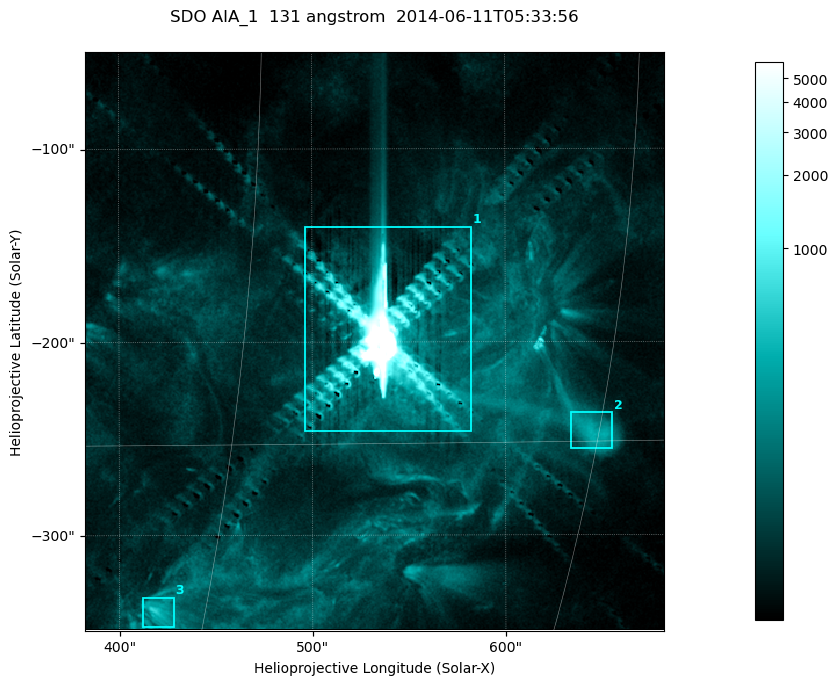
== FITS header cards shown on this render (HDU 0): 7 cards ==
TELESCOP= 'SDO     '           /
INSTRUME= 'AIA_1   '           /
WAVELNTH=                  131 /
WAVEUNIT= 'angstrom'           /
DATE-OBS= '2014-06-11T05:33:56.62' /
CTYPE1  = 'HPLN-TAN'           /
CTYPE2  = 'HPLT-TAN'           /

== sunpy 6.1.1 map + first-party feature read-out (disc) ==
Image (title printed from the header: SDO AIA_1  131 angstrom  2014-06-11T05:33:56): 499 x 499 px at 0.601 arcsec/px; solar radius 945 arcsec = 1573 px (partial field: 3.2% of the solar disc is inside the frame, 100% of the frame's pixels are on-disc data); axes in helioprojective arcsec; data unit not stated in the header (colour bar unlabelled)
Orientation: roll -0.139 deg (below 1 deg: not rotated)
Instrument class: DISC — disc imager (sunpy class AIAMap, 131 A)
Bright regions (active regions / flare kernels): reference = the on-disc median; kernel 5 px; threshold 5 sigma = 169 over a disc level ~40.1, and >= 1.15x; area >= 249 px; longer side >= 6 px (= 3.6 arcsec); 3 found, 3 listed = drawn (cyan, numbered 1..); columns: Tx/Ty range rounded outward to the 2 arcsec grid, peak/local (2 s.f.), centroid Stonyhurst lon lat
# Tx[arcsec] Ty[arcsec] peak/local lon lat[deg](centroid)
1 496..582 -246..-140 4160 +35 -12
2 634..656 -256..-236 8.7 +45 -15
3 412..428 -348..-332 13 +28 -21